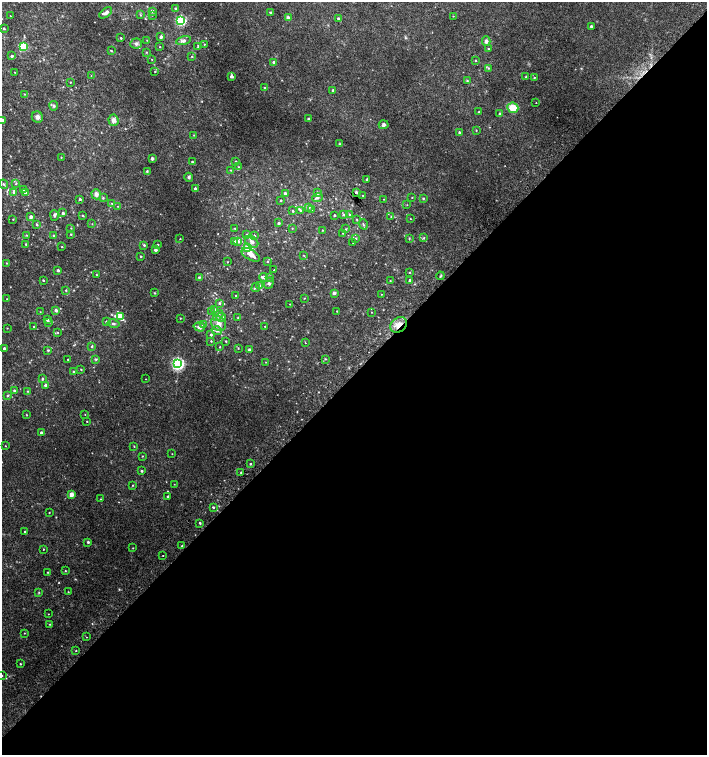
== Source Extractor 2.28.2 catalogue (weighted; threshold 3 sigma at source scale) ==
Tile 15 of 4 x 4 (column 3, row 4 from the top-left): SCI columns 2999-4407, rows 35-1540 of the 6060 x 6084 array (HDU 1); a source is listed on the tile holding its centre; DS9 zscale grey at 2 x 2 block average (1 PNG px = mean of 2 x 2 image px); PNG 709 x 757 px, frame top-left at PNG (2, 2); each listed source drawn as its Kron ellipse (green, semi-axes under 4 px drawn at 4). Shown black and unused: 51% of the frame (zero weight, under 2 of 3 exposures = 2% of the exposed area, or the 3 px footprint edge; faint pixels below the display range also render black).
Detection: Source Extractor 2.28.2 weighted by HDU 2 'WHT'; one run over the whole footprint, this tile lists its part. Background 0.0224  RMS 0.0055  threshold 0.0248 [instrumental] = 3 sigma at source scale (4.5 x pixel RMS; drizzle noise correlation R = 1.50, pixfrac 1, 0.0396/0.0396 arcsec/px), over >= 5 px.
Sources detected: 255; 1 coinciding with a brighter row at this scale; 11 inside a brighter listed object's ellipse — not listed separately; the other 243 listed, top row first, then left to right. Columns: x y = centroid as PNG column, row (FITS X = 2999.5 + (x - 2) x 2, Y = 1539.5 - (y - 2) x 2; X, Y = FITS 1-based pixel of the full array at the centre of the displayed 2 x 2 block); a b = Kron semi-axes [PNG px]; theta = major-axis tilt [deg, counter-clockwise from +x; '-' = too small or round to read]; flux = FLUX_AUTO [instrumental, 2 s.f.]
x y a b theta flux
175 9 2 2 - 1.7
152 11 2 2 - 5.4
270 12 4 3 - 1.1
106 13 7 3 40 3.4
140 15 3 3 - 0.99
152 15 3 3 - 0.85
10 16 2 2 - 0.46
453 16 2 2 - 0.54
288 18 2 2 - 8.4
338 19 3 2 - 1.9
181 20 3 3 - 160
591 26 2 2 - 2.4
4 28 2 2 - 1.3
161 37 3 3 - 3.4
121 38 2 2 - 1.1
147 40 2 2 - 0.41
183 41 8 4 12 4.2
486 41 5 4 - 3.3
136 44 6 5 - 3.2
204 44 2 2 - 0.61
23 46 3 3 - 62
198 46 4 2 - 0.91
160 47 2 2 - 0.83
488 49 3 2 - 0.78
111 51 3 2 - 1
147 52 3 2 - 0.72
12 56 2 2 - 2.2
192 56 3 2 - 0.76
152 59 2 2 - 0.47
476 60 3 2 - 1.1
274 62 2 2 - 5.2
488 68 3 3 - 1.1
15 72 2 2 - 0.58
155 72 3 2 - 0.49
91 76 2 2 - 0.44
232 76 2 2 - 4.9
526 77 3 2 - 0.97
534 77 2 2 - 0.96
467 81 3 3 - 0.92
70 82 2 2 - 0.73
264 88 2 2 - 1.2
333 90 2 2 - 3
25 94 3 2 - 0.49
536 103 2 2 - 0.39
54 106 4 3 - 1.7
513 108 5 5 - 20
479 112 2 2 - 1.2
499 114 4 3 - 1.3
37 117 6 5 - 3.8
308 119 2 2 - 2
2 120 3 3 - 2.6
113 120 6 5 - 5.5
384 125 5 4 - 2.8
476 130 3 2 - 0.65
459 132 3 3 - 1.6
194 135 3 2 - 0.55
339 144 3 2 - 0.84
61 157 2 2 - 0.57
152 158 2 2 - 5.3
236 161 2 2 - 1.2
192 162 2 2 - 0.97
239 167 3 3 - 1.2
231 170 2 2 - 0.7
147 171 3 3 - 0.92
189 177 4 4 - 1.9
367 179 2 2 - 1.1
3 184 4 3 - 1.4
16 184 4 2 - 1
195 188 2 2 - 2.8
24 189 3 3 - 2.7
13 192 4 3 - 2
356 192 3 3 - 2
25 193 3 3 - 3.7
285 193 2 2 - 3.9
317 193 3 3 - 4.1
96 194 5 4 - 5.1
363 195 2 2 - 0.56
317 197 5 3 - 2.3
412 197 2 2 - 0.64
103 198 3 3 - 1
423 198 3 2 - 0.83
80 199 3 2 - 1.7
384 199 2 2 - 0.53
281 200 2 2 - 0.97
112 203 3 2 - 1.1
407 205 2 2 - 0.42
118 206 2 2 - 0.6
308 207 3 3 - 4
300 210 3 3 - 1.2
312 210 3 3 - 1
293 211 2 2 - 1.2
63 213 3 2 - 2.1
349 214 3 2 - 0.86
54 215 5 4 - 2.1
334 215 2 2 - 1.7
343 215 3 3 - 1.3
83 216 3 2 - 0.92
31 217 3 3 - 4.3
391 217 3 2 - 0.71
13 219 2 2 - 0.59
357 219 3 2 - 0.78
410 219 2 2 - 0.49
279 223 2 2 - 2.2
92 224 3 2 - 0.46
363 224 5 3 - 1.5
37 225 3 2 - 1.6
71 228 2 2 - 0.54
235 228 2 2 - 0.64
292 228 2 2 - 0.57
346 229 3 2 - 0.77
322 230 2 2 - 0.67
343 233 2 2 - 0.47
71 234 2 2 - 0.86
26 235 3 2 - 0.82
247 235 4 3 - 1.4
54 236 3 3 - 2.1
254 236 3 3 - 1.6
180 238 2 2 - 0.53
424 238 3 3 - 0.99
356 239 3 3 - 1.3
409 239 3 2 - 0.8
234 241 3 3 - 2.5
238 241 3 3 - 4.5
252 242 7 5 -39 4.8
353 242 2 2 - 0.66
26 244 2 2 - 1.1
144 245 3 3 - 1.4
158 245 2 2 - 0.82
62 247 2 2 - 0.77
248 247 3 3 - 21
156 250 2 2 - 4
251 255 10 5 -32 8
141 256 2 2 - 1.3
304 256 3 2 - 0.68
268 261 3 3 - 1
228 262 2 2 - 0.58
7 263 2 2 - 0.73
58 270 2 2 - 2.8
274 270 2 2 - 0.6
409 272 3 2 - 0.63
97 275 3 2 - 0.8
440 276 4 2 - 1.3
199 277 3 3 - 1.3
263 277 4 3 - 5.5
270 277 3 2 - 0.71
43 280 2 2 - 1.2
390 280 2 2 - 0.62
410 280 2 2 - 3.5
269 283 6 4 71 2.6
260 285 3 3 - 1.5
256 288 4 3 - 1.7
66 290 3 2 - 1.1
155 293 3 2 - 0.87
334 293 3 3 - 3.1
381 294 2 2 - 0.51
236 296 2 2 - 0.83
304 298 3 2 - 0.53
7 299 2 2 - 0.35
219 303 3 3 - 1.5
290 304 2 2 - 0.56
215 309 3 2 - 1.1
56 310 2 2 - 4.7
211 311 3 2 - 0.61
337 311 2 2 - 0.68
40 312 2 2 - 0.45
371 312 2 2 - 0.46
120 316 3 3 - 21
218 316 6 3 43 2.3
221 317 4 3 - 1.9
180 318 2 2 - 0.58
238 318 2 2 - 1
47 320 3 2 - 1.8
49 322 3 3 - 1
106 322 2 2 - 2
113 323 6 3 -11 2.5
219 323 8 6 -39 6.2
203 325 3 3 - 1.6
399 325 9 7 33 11
265 326 2 2 - 0.41
34 327 2 2 - 1.1
199 327 6 3 -18 5
7 328 2 2 - 0.52
217 330 5 4 - 3.4
58 332 2 2 - 0.63
211 335 2 2 - 2.1
211 341 3 3 - 0.95
226 341 2 2 - 0.75
305 343 2 2 - 0.56
92 346 4 2 - 1.2
220 347 2 2 - 0.82
238 348 3 2 - 0.65
4 349 2 2 - 4.4
48 350 3 3 - 1.2
249 350 2 2 - 5.3
68 359 2 2 - 1.1
96 359 4 2 - 1.1
325 359 3 2 - 0.75
266 362 2 2 - 0.37
178 364 4 3 - 280
81 369 2 2 - 0.7
74 371 3 2 - 0.86
42 379 2 2 - 1.7
145 379 2 2 - 0.45
45 385 2 2 - 3.2
14 390 3 3 - 1.7
28 391 2 2 - 0.63
7 396 3 3 - 1.3
85 414 2 2 - 0.48
27 415 2 2 - 0.57
87 421 2 2 - 0.67
41 433 2 2 - 2
5 446 2 2 - 0.52
134 446 2 2 - 0.72
172 454 2 2 - 0.49
142 456 3 2 - 0.72
250 464 2 2 - 1.5
142 471 2 2 - 1.5
241 472 2 2 - 1.1
174 484 2 2 - 0.44
133 485 3 2 - 0.83
71 494 2 2 - 19
168 496 2 2 - 2
101 499 2 2 - 0.62
213 507 2 2 - 1.3
49 512 2 2 - 0.58
200 523 3 2 - 1.4
25 532 2 2 - 1.1
88 542 2 2 - 2
182 546 2 2 - 0.67
133 548 2 2 - 0.52
43 549 2 2 - 0.77
163 556 2 2 - 0.74
65 571 2 2 - 0.72
48 572 2 2 - 0.62
39 592 3 3 - 0.84
68 592 2 2 - 0.47
48 614 2 2 - 0.41
50 624 3 3 - 0.79
24 633 2 2 - 0.59
86 637 2 2 - 1.4
76 650 2 2 - 0.8
20 664 2 2 - 0.98
2 675 2 2 - 0.71
Overlapping masked pixels (flux is a lower limit): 1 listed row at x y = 399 325
Isophote crosses this tile's border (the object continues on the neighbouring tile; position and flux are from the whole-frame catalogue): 2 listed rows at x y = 2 120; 2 675
Diffuse or blended objects may show on this block-average render without a row.